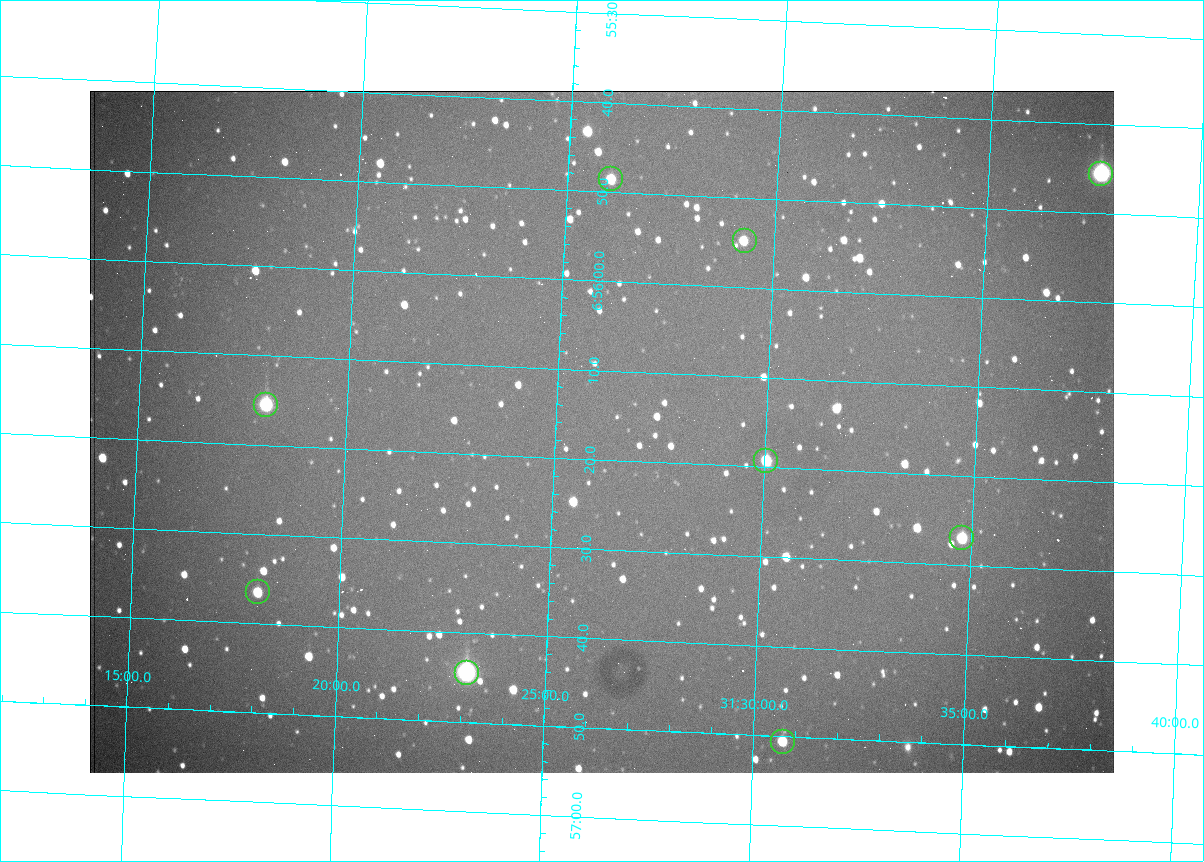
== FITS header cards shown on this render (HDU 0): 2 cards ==
NAXIS1  =                 1024 /fastest changing axis
NAXIS2  =                  682 /next to fastest changing axis

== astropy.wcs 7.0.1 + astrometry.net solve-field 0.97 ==
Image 1024 x 682 px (HDU 0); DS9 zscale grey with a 90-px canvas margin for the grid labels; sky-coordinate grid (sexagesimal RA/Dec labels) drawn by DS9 from the SOLVED WCS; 9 Tycho-2 reference stars matched to detected sources circled (green)
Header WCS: RA---TAN/DEC--TAN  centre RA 06:56:17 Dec +31:26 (104.07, +31.43 deg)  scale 1.44 arcsec/px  FOV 24.5' x 16.3'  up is -93 deg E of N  parity flipped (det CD > 0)
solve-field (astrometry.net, Tycho-2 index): VERIFIED the header's WCS against the Tycho-2 star catalogue (9 matches, 0 conflicts) and refined it, rather than solving blind
Solved WCS: RA---TAN-SIP/DEC--TAN-SIP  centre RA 06:56:17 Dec +31:26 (104.07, +31.44 deg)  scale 1.43 arcsec/px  FOV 24.4' x 16.3'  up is -93 deg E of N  parity flipped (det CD > 0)
The solver's refit moves the header's centre by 1.6 arcsec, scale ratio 0.9968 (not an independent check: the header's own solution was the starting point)
Tycho-2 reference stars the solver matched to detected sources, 9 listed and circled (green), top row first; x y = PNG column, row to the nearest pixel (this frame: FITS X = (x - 90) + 1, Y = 682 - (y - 91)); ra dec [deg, ICRS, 3 dp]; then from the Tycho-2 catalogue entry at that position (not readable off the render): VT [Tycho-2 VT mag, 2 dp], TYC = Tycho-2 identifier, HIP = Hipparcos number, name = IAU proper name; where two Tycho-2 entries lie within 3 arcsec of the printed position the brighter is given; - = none
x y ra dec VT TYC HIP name
1101 174 103.940 +31.628 9.24 2437-728-1 - -
611 179 103.952 +31.434 11.53 2437-424-1 - -
745 241 103.978 +31.488 11.51 2437-421-1 - -
266 405 104.065 +31.301 9.89 2437-425-1 - -
766 461 104.081 +31.501 10.83 2437-37-1 - -
962 538 104.112 +31.580 11.47 2437-71-1 - -
258 592 104.152 +31.301 11.67 2437-646-1 - -
467 673 104.185 +31.385 8.52 2437-370-1 33393 -
783 742 104.211 +31.512 11.03 2437-937-1 - -